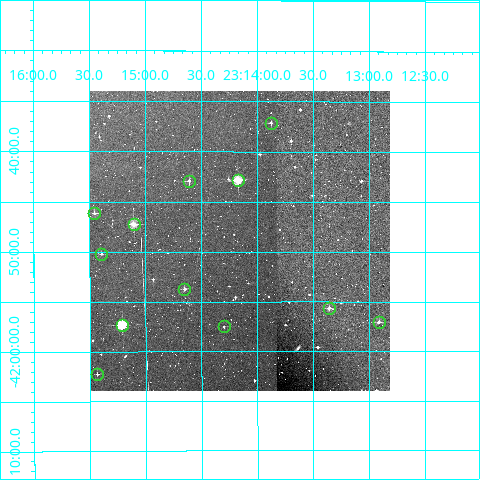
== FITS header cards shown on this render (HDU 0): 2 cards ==
NAXIS1  =                  300
NAXIS2  =                  300

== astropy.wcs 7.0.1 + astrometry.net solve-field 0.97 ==
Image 300 x 300 px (HDU 0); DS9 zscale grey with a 90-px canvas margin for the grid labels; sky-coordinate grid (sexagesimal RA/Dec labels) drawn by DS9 from the SOLVED WCS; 12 Tycho-2 reference stars matched to detected sources circled (green)
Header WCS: RA---TAN/DEC--TAN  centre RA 23:14:09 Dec -41:49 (348.54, -41.81 deg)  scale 6 arcsec/px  FOV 30.0' x 30.0'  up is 0 deg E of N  parity normal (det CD < 0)
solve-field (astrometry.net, Tycho-2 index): VERIFIED the header's WCS against the Tycho-2 star catalogue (verified at 2 index scales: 9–12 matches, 0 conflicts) and refined it, rather than solving blind
Solved WCS: RA---TAN-SIP/DEC--TAN-SIP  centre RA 23:14:09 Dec -41:49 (348.54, -41.81 deg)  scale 6 arcsec/px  FOV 30.0' x 30.0'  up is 0 deg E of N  parity normal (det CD < 0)
The solver's refit moves the header's centre by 0.28 arcsec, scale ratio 1.001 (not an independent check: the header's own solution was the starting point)
Tycho-2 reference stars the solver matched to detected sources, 12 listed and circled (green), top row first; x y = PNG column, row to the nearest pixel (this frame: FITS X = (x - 90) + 1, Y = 300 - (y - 91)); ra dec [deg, ICRS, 3 dp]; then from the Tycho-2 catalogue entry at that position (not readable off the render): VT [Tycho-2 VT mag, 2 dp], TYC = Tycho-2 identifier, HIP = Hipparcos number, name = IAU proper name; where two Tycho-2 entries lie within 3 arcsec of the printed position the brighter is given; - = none
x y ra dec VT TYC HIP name
271 123 348.469 -41.619 11.83 8009-507-1 - -
238 180 348.543 -41.714 9.38 8009-319-1 114712 -
189 181 348.652 -41.715 11.27 8009-348-1 - -
94 213 348.864 -41.769 11.75 8009-206-1 - -
134 224 348.776 -41.788 9.91 8009-45-1 - -
101 254 348.849 -41.837 12.35 8009-754-1 - -
184 289 348.663 -41.895 11.67 8009-622-1 - -
329 308 348.339 -41.928 12.10 8009-809-1 - -
379 322 348.227 -41.951 11.38 8009-697-1 - -
122 325 348.802 -41.955 8.79 8009-719-1 114793 -
224 326 348.575 -41.958 12.52 8009-706-1 - -
97 374 348.859 -42.037 12.80 8009-849-1 - -